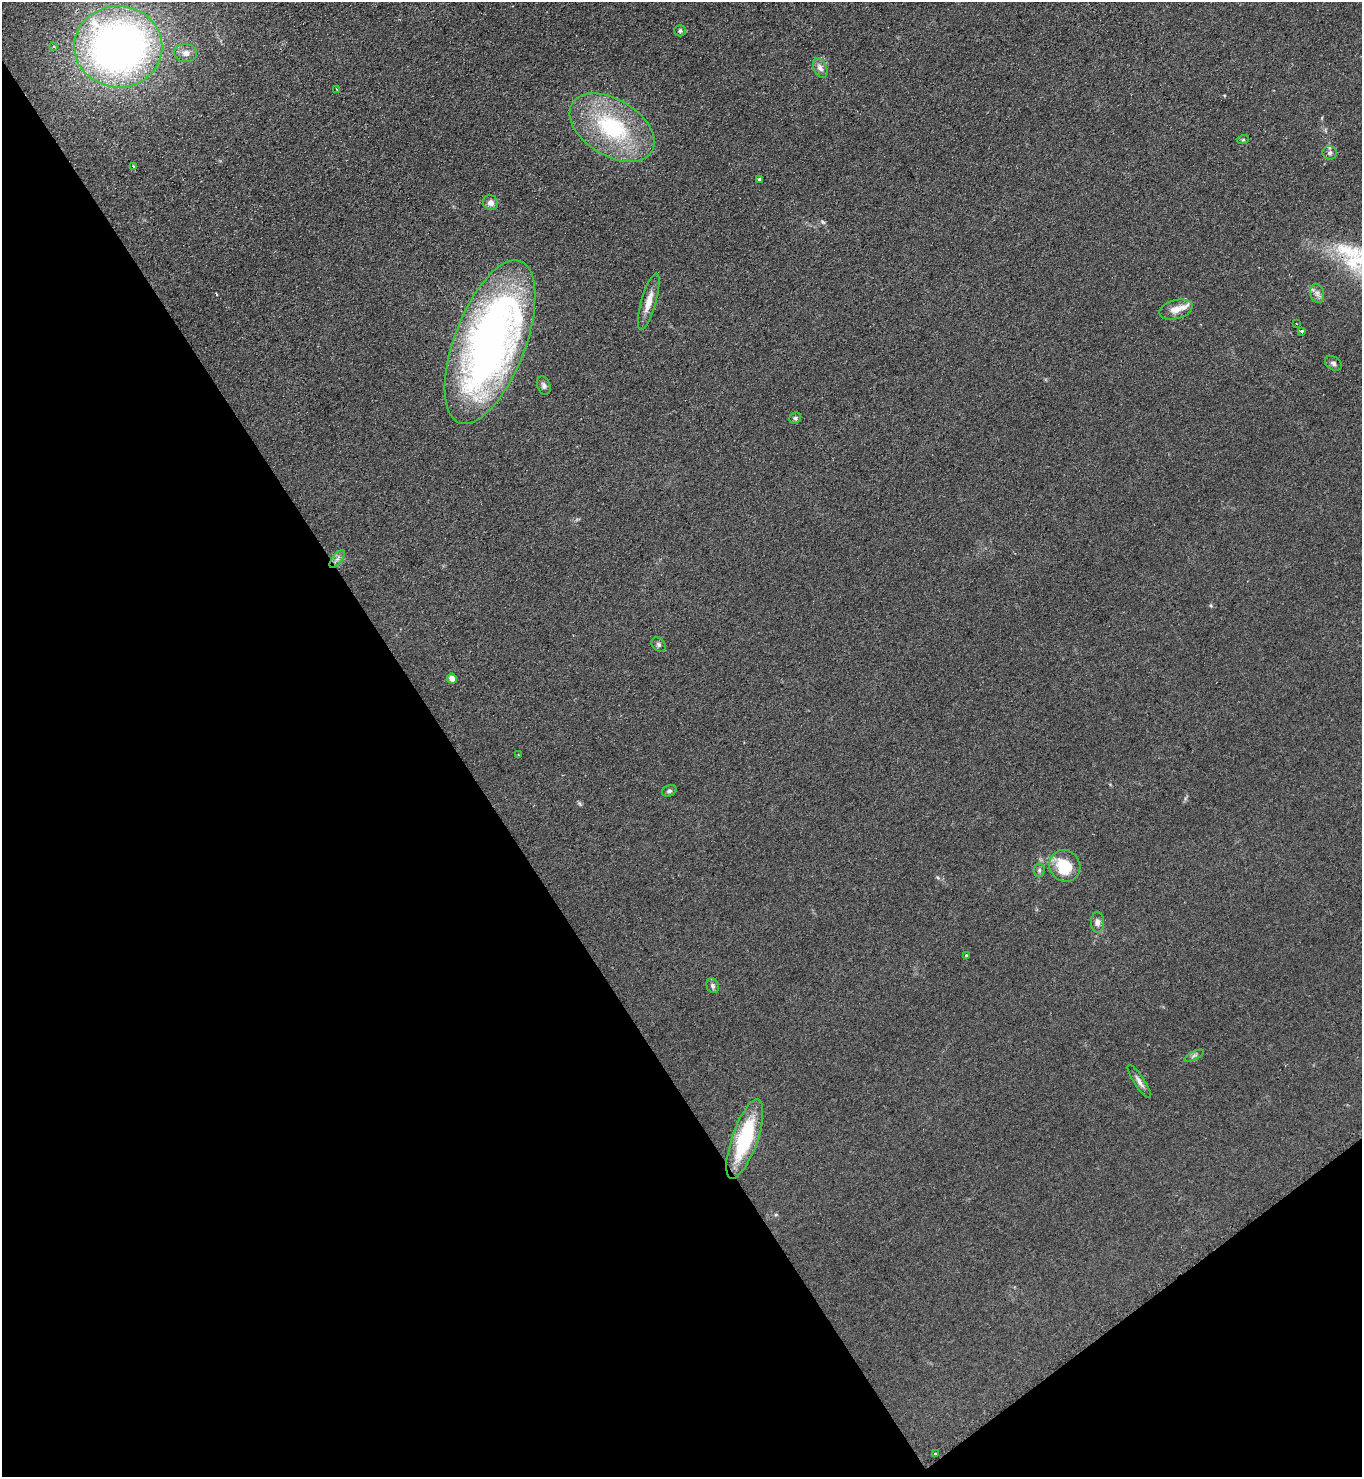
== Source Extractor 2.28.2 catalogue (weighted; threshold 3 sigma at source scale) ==
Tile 14 of 4 x 4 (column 2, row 4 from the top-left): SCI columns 1520-2879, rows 17-1491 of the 5906 x 5921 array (HDU 1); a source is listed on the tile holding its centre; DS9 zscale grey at full resolution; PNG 1364 x 1479 px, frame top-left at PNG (2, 2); each listed source drawn as its Kron ellipse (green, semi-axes under 4 px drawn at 4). Shown black and unused: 37% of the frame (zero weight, under 2 of 3 exposures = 2% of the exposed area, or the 3 px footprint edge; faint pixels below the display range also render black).
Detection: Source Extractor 2.28.2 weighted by HDU 2 'WHT'; one run over the whole footprint, this tile lists its part. Background 0.1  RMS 0.012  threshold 0.0523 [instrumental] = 3 sigma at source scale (4.5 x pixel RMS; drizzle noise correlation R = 1.50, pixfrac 1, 0.05/0.05 arcsec/px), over >= 5 px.
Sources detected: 37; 1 cosmic-ray / hot-pixel residue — neither listed nor drawn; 1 inside a brighter listed object's ellipse — not listed separately; the other 35 listed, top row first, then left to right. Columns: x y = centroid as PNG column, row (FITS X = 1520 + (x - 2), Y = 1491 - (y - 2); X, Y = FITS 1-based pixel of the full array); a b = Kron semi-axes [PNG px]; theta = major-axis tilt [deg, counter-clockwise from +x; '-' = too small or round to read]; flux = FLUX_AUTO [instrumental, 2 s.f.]
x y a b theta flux
680 31 6 5 - 2.1
54 47 3 3 - 2.7
118 47 44 41 -2 680
186 53 11 9 -2 7.5
820 68 10 6 -65 5.4
336 89 3 2 - 0.73
612 128 46 28 -31 120
1243 140 6 3 19 1.3
1330 153 7 6 - 3.2
134 167 3 3 - 1.8
759 179 4 3 - 2
491 203 8 7 - 5.5
1317 293 10 7 -75 4.7
649 301 29 7 74 14
1176 310 17 9 14 11
1296 324 2 2 - 0.86
1301 331 3 3 - 5.3
490 342 86 35 69 720
1333 363 9 6 -30 3.2
544 386 9 6 -71 3.4
795 418 6 5 - 2
337 559 10 5 52 4.1
659 645 8 6 -47 2.7
452 678 5 4 - 9.3
519 755 3 2 - 1.1
669 791 7 5 25 2.5
1065 866 16 15 - 40
1039 870 7 5 85 2.6
1098 922 10 6 -90 5
966 956 3 2 - 1.7
713 986 7 6 - 2.8
1194 1056 10 3 26 2.3
1139 1081 19 5 -57 5.7
745 1139 42 13 71 85
935 1454 3 3 - 2.6
Overlapping masked pixels (flux is a lower limit): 1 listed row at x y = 745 1139